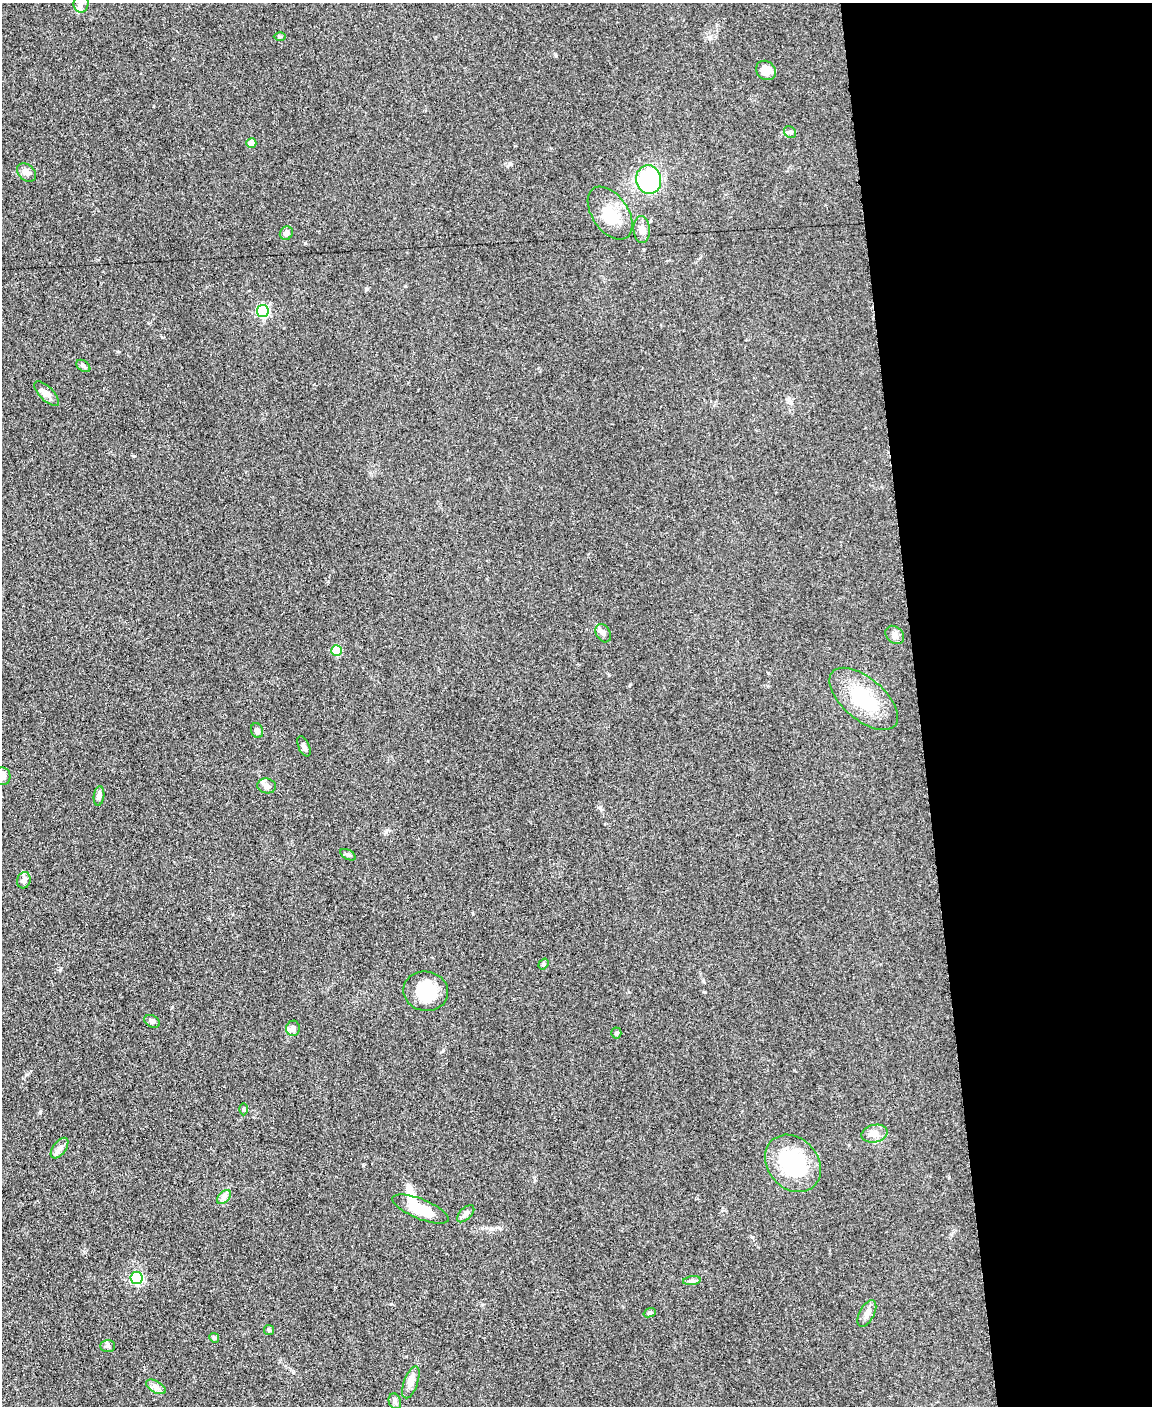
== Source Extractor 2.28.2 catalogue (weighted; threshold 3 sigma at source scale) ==
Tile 8 of 4 x 3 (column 4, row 2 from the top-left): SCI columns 3455-4604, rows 1650-3053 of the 4611 x 4593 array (HDU 1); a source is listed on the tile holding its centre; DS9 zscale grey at full resolution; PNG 1154 x 1408 px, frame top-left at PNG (2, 3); each listed source drawn as its Kron ellipse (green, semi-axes under 4 px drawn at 4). Shown black and unused: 20% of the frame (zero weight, under 3 of 5 exposures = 1% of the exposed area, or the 3 px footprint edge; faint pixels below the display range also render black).
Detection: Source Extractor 2.28.2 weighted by HDU 2 'WHT'; one run over the whole footprint, this tile lists its part. Background 0.0653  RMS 0.0062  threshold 0.0278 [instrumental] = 3 sigma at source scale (4.5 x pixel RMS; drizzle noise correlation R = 1.50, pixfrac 1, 0.05/0.05 arcsec/px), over >= 5 px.
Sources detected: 49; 3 inside a brighter listed object's ellipse — not listed separately; the other 46 listed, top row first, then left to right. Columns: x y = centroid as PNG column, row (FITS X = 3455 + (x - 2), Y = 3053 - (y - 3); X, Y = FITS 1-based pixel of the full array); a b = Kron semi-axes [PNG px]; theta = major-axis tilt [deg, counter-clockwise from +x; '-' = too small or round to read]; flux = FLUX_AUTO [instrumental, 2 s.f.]
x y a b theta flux
81 3 9 7 83 2.7
280 36 6 4 -1 0.77
766 70 10 9 - 7.1
790 132 6 5 - 1.2
251 143 5 5 - 7.2
26 173 11 7 -40 2.9
649 180 14 12 -76 57
610 213 30 18 -55 17
642 229 13 8 -85 3.7
286 233 7 6 - 2
263 311 6 6 - 72
83 366 8 5 -37 1.2
47 394 16 7 -44 3.4
603 633 10 7 -61 2.3
895 635 10 8 -42 2.6
336 651 5 5 - 25
864 699 41 21 -40 32
257 731 7 6 - 1.9
304 746 11 5 -66 1.9
2 776 9 8 - 2.3
267 786 9 7 -10 2.7
99 796 9 5 82 2.9
348 855 8 4 -28 1.3
24 880 8 6 71 2.1
543 964 6 4 53 1.1
426 991 22 19 -9 23
152 1021 8 5 -28 1.5
293 1028 8 7 - 2.8
616 1033 5 5 - 0.86
243 1109 6 4 -90 0.79
875 1134 13 8 12 4.2
60 1148 12 6 52 3
793 1163 31 25 -49 50
224 1197 8 5 45 2.1
420 1209 30 10 -22 14
466 1214 10 6 44 2.2
137 1278 6 6 - 63
692 1281 9 4 8 1.5
650 1313 6 4 21 1
867 1314 15 7 63 3.4
269 1330 5 5 - 0.94
214 1338 5 4 - 0.88
108 1346 7 6 - 1.5
411 1382 17 7 70 4
156 1387 11 5 -30 2.4
395 1401 8 6 -71 1.6
Isophote crosses this tile's border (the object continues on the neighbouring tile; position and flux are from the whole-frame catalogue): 2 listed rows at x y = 81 3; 2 776
Unlisted compact peaks at least as high as the median listed source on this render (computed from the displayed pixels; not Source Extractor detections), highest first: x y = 40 1112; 305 243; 366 289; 705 992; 386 832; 60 970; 510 164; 134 456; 405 286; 391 1304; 752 1237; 609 675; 600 808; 949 1177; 162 337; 172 1007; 630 684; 768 673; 703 981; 473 914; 363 1165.